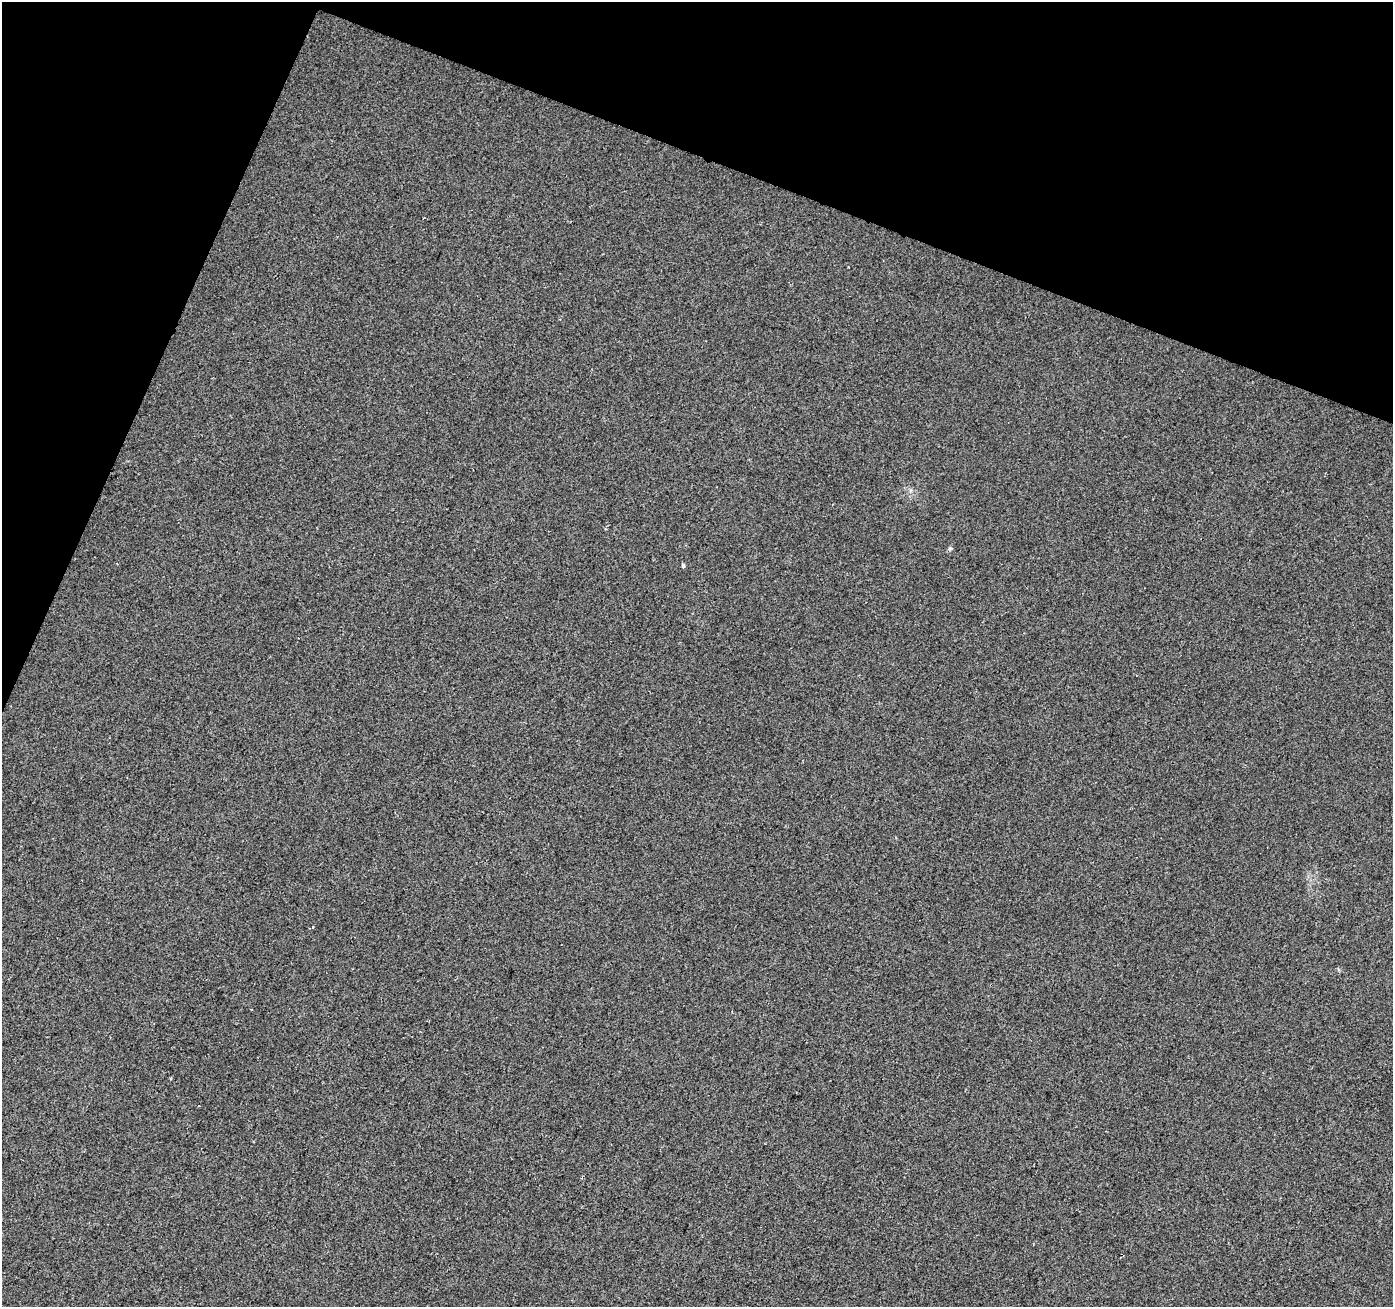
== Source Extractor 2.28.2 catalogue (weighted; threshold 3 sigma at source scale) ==
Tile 2 of 4 x 4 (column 2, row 1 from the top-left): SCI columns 1398-2788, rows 4189-5493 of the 5571 x 5702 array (HDU 1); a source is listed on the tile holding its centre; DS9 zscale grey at full resolution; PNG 1395 x 1309 px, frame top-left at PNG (2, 2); no overlay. Shown black and unused: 19% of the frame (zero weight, under 2 of 3 exposures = <1% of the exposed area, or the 3 px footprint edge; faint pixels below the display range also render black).
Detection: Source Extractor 2.28.2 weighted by HDU 2 'WHT'; one run over the whole footprint, this tile lists its part. Background 0.00856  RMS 0.0081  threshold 0.0365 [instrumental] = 3 sigma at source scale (4.5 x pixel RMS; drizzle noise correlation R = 1.50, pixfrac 1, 0.0396/0.0396 arcsec/px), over >= 5 px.
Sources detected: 4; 1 cosmic-ray / hot-pixel residue — not listed; the other 3 listed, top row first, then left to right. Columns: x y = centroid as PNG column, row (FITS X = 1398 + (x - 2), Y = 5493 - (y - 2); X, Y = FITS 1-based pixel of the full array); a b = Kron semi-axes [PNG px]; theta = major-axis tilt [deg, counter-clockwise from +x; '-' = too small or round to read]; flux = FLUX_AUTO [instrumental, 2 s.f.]
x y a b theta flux
950 549 6 4 2 1.1
683 565 5 4 - 1.6
313 927 3 2 - 0.7